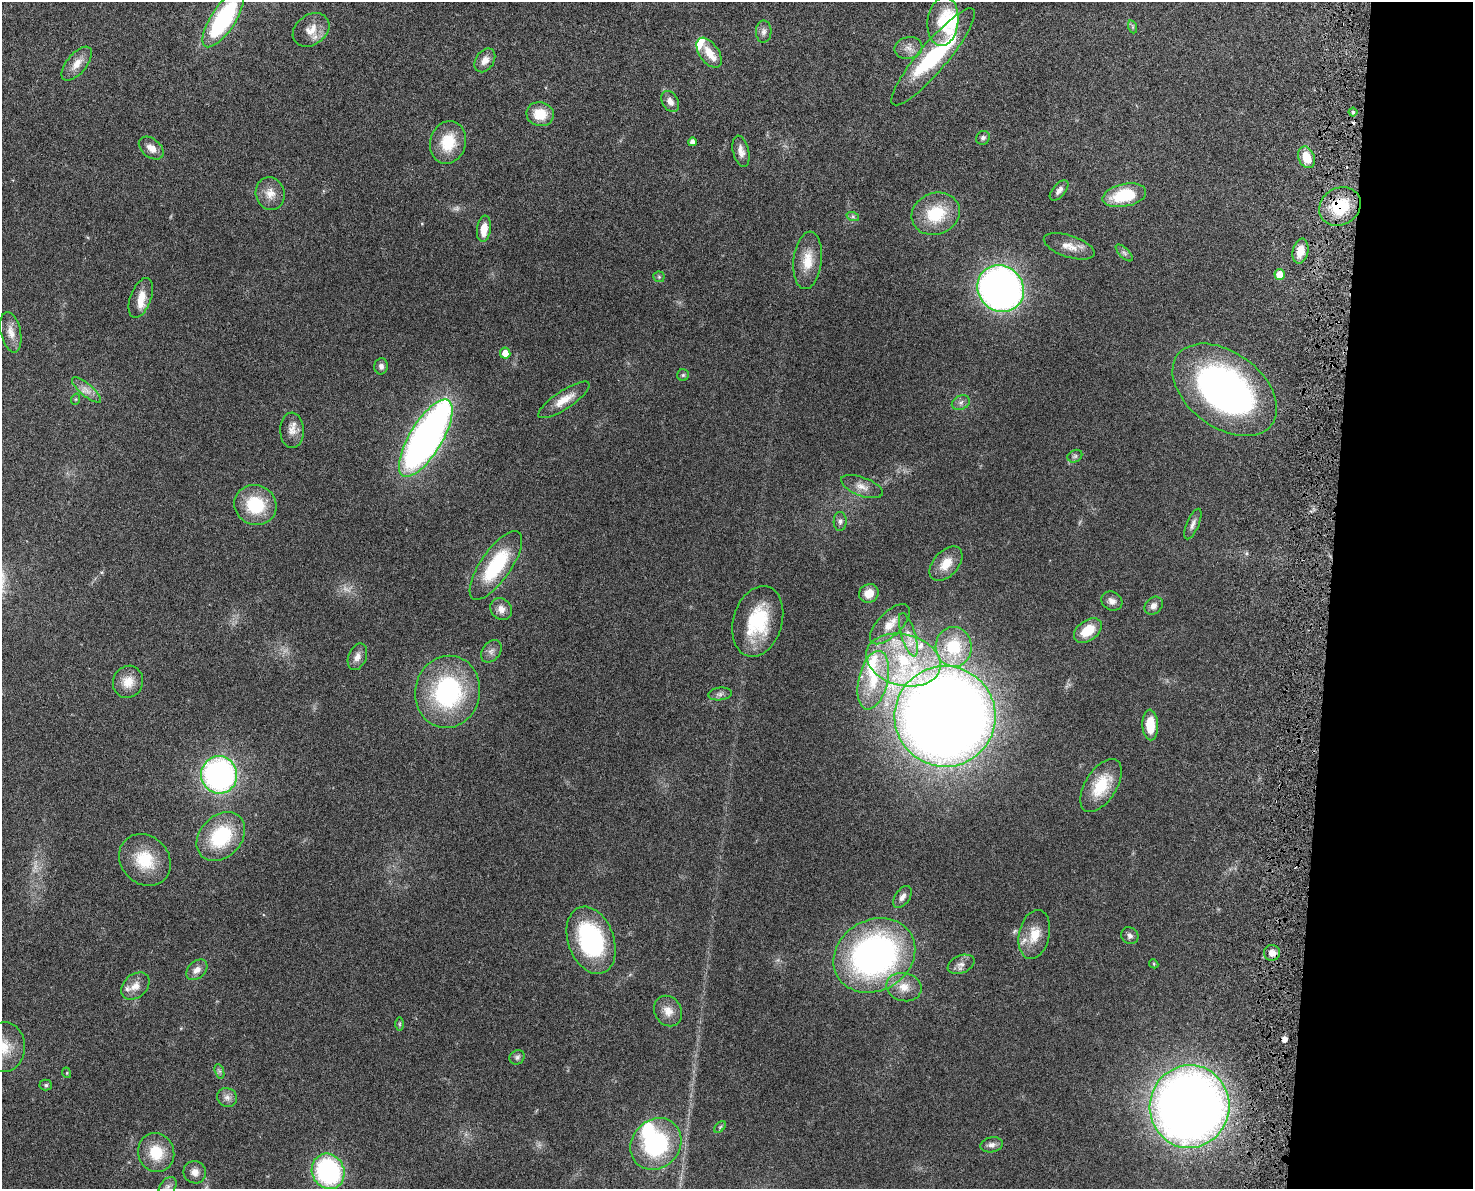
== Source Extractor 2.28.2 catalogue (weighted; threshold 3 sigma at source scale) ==
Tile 9 of 3 x 4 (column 3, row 3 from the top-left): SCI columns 3136-4606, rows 1268-2454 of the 4909 x 4905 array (HDU 1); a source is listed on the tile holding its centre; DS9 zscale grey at full resolution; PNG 1475 x 1191 px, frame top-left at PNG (2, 2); each listed source drawn as its Kron ellipse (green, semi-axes under 4 px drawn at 4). Shown black and unused: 10% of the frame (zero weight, under 4 of 8 exposures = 6% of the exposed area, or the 3 px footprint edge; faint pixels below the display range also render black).
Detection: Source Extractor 2.28.2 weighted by HDU 2 'WHT'; one run over the whole footprint, this tile lists its part. Background 0.0272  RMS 0.0022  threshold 0.00916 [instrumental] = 3 sigma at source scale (4.09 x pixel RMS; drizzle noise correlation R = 1.36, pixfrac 0.8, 0.05/0.05 arcsec/px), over >= 5 px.
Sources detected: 116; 2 too faint to see at this stretch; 2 inside a brighter object's white glare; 2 cosmic-ray / hot-pixel residue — neither listed nor drawn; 9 inside a brighter listed object's ellipse — not listed separately; the other 101 listed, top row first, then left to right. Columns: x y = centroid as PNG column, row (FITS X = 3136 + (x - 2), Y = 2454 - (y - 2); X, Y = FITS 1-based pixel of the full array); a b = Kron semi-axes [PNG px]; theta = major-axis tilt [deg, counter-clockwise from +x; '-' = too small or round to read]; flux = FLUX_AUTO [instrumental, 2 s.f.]
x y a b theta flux
223 19 33 12 57 27
943 21 24 15 83 5.8
1133 27 7 4 -72 0.32
311 30 20 15 36 3
764 32 11 8 89 0.93
908 48 14 11 11 1.6
709 53 17 9 -55 3
933 57 62 14 50 23
485 60 13 9 56 1.5
77 64 20 10 50 2.2
670 101 11 8 -60 1.3
1353 112 4 4 - 0.43
540 114 14 12 -13 4.4
983 138 7 6 - 0.54
448 142 22 17 74 6.2
692 142 4 4 - 0.94
151 148 14 9 -39 1.7
741 151 16 8 -77 1.5
1306 157 11 8 -69 3.9
1059 190 12 6 50 0.93
270 193 16 14 -76 2.4
1124 195 22 11 11 9.5
1340 206 22 18 31 8.8
936 214 24 20 21 8.5
853 217 6 4 -19 0.35
484 229 13 7 83 3
1069 246 26 11 -18 2.4
1300 251 12 7 78 2.8
1124 253 11 5 -45 0.58
808 260 29 14 84 4.2
1280 275 5 5 - 3.3
659 277 5 5 - 0.31
1001 289 24 22 -46 120
141 298 21 10 70 2.9
11 332 20 10 -77 2
505 353 5 5 - 2
381 366 8 7 - 0.75
683 375 6 6 - 0.32
86 390 18 6 -40 1.5
1225 390 59 37 -37 72
76 399 6 3 71 0.23
564 400 30 9 33 3
961 403 9 7 26 0.76
292 430 17 12 -88 1.9
426 438 44 16 59 110
1075 456 8 6 27 0.46
862 487 22 9 -21 2
255 505 21 20 - 9.5
840 521 9 6 87 0.66
1193 524 16 6 67 0.95
946 564 20 12 48 3.3
496 565 40 15 55 14
869 593 10 9 - 2.6
1112 601 11 9 -28 1.2
1154 606 10 8 43 1.1
501 609 11 10 - 1.4
758 621 36 24 74 13
890 624 26 12 45 3
1088 631 15 10 35 4.6
908 635 22 7 -73 2.3
954 647 20 18 -87 9.3
491 651 12 9 54 1
357 657 14 9 67 1.3
903 660 38 25 -14 19
873 680 30 14 76 6.7
128 682 16 15 - 3
448 692 36 32 76 27
720 694 12 6 6 0.73
945 716 50 50 - 420
1150 725 15 7 -87 4.3
219 775 19 18 - 53
1101 786 30 15 57 7.1
221 836 27 21 46 13
145 860 28 23 -45 7.5
902 897 12 7 57 1.1
1034 934 25 15 77 4
1130 936 9 8 - 0.71
591 940 35 23 -70 26
1272 953 8 8 - 1.6
874 955 42 35 30 67
961 964 14 8 23 1.3
1154 964 5 4 - 0.21
197 970 12 8 42 1.5
135 986 16 11 41 1.9
904 987 18 14 -13 2.9
668 1011 16 13 -59 2.3
399 1024 6 4 -90 0.32
4 1047 25 21 85 5.3
517 1057 8 7 - 0.59
219 1071 7 4 -71 0.46
67 1073 5 3 - 0.17
46 1085 6 5 - 0.39
227 1097 10 9 - 1.1
1189 1107 41 40 - 230
720 1127 7 4 45 0.32
656 1144 27 24 48 21
992 1145 11 7 9 0.93
156 1153 20 18 -68 5.9
328 1171 18 16 -63 30
195 1172 11 11 - 1.4
168 1187 11 7 50 0.93
Overlapping masked pixels (flux is a lower limit): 1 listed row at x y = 1340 206
Isophote crosses this tile's border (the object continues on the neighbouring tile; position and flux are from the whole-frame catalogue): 2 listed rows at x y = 223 19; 4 1047